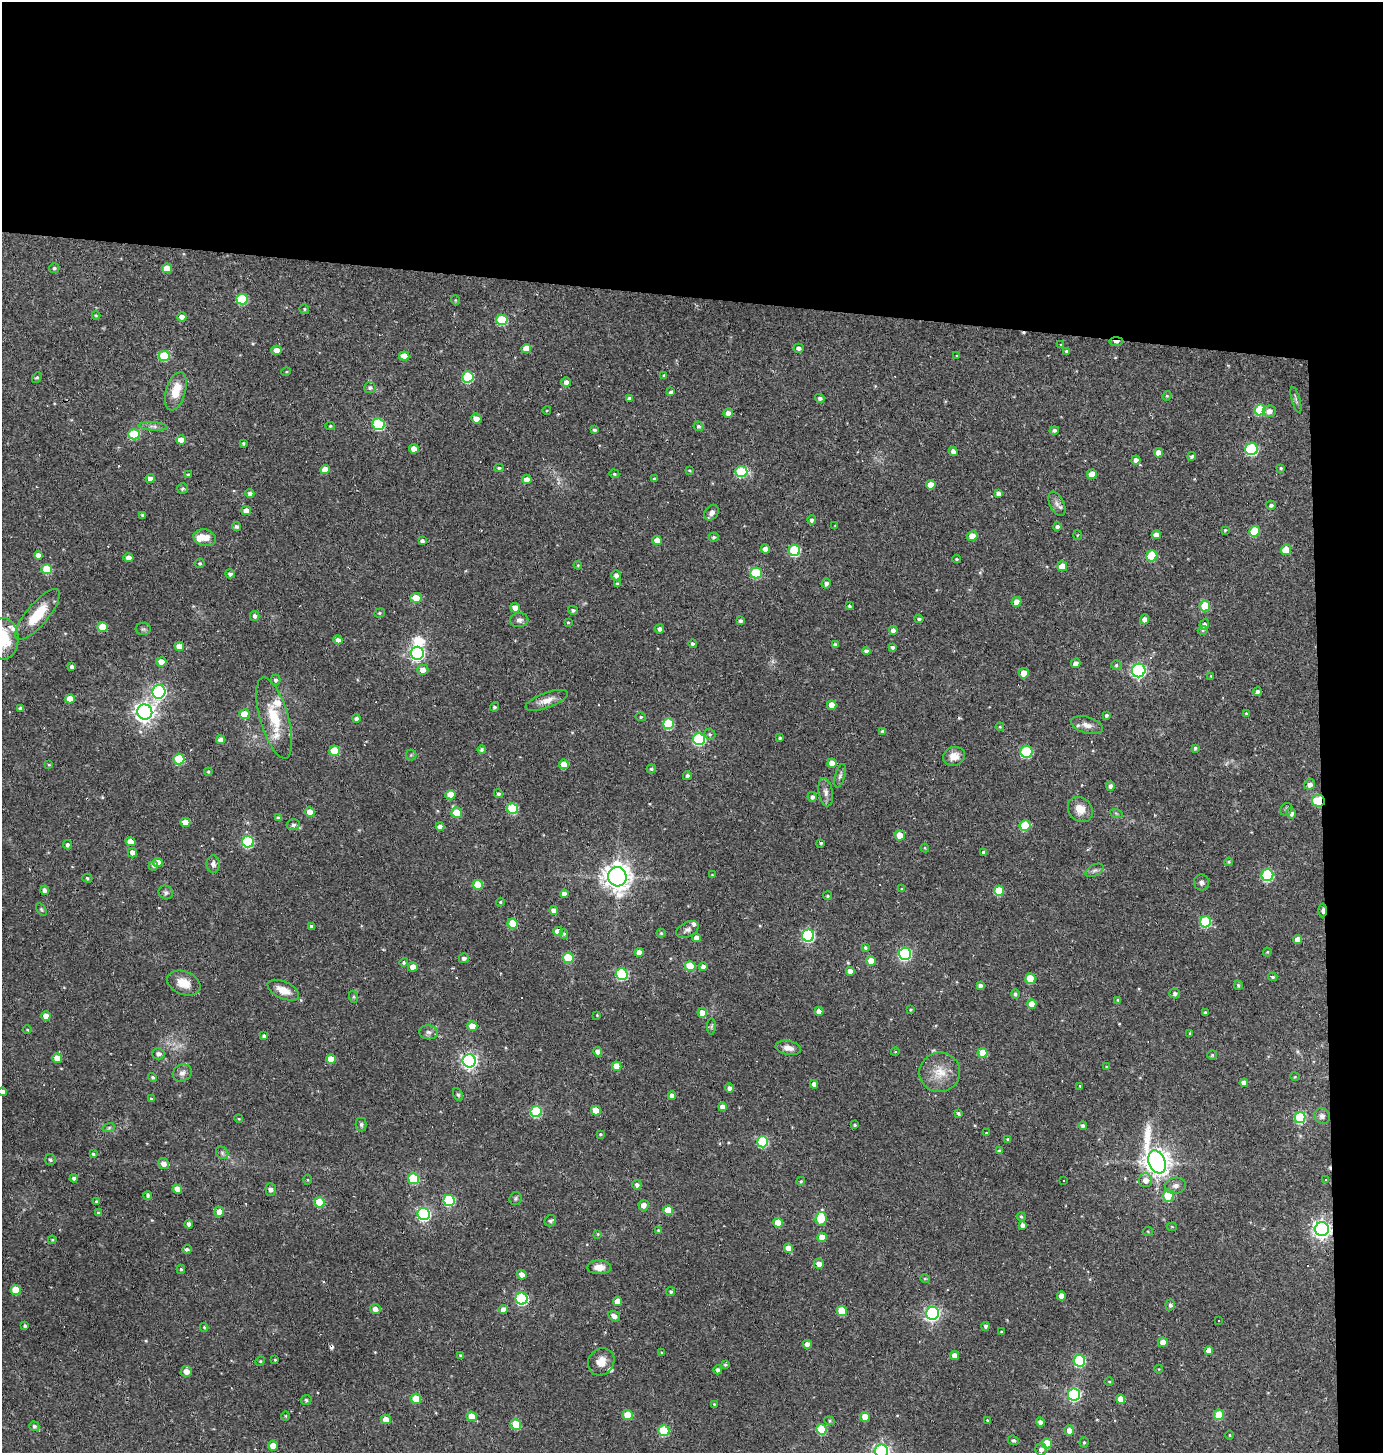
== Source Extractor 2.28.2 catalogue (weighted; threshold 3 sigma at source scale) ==
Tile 3 of 3 x 3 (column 3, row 1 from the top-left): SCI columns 2861-4241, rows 2902-4352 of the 4380 x 4352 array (HDU 1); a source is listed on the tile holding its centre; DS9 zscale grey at full resolution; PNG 1385 x 1455 px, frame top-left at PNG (2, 2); each listed source drawn as its Kron ellipse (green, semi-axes under 4 px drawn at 4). Shown black and unused: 24% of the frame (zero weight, under 2 of 3 exposures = <1% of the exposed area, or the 3 px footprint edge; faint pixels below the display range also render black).
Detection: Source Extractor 2.28.2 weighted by HDU 2 'WHT'; one run over the whole footprint, this tile lists its part. Background 0.0385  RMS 0.005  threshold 0.0223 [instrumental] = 3 sigma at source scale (4.5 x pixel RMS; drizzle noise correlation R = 1.50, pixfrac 1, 0.05/0.05 arcsec/px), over >= 5 px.
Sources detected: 435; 2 inside a brighter object's white glare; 18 cosmic-ray / hot-pixel residue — neither listed nor drawn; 7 inside a brighter listed object's ellipse — not listed separately; the other 408 listed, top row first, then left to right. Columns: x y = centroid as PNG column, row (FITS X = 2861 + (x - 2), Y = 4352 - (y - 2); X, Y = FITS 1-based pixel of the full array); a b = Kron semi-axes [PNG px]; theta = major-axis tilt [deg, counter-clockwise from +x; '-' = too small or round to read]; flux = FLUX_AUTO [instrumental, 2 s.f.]
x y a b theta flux
54 268 5 5 - 0.9
167 268 5 4 - 6.6
242 299 5 5 - 28
455 300 5 3 - 0.44
304 309 5 4 - 0.76
96 315 4 4 - 0.5
182 317 4 4 - 2.8
502 320 5 5 - 25
1116 341 7 3 1 3.3
1061 345 3 3 - 0.56
526 348 5 4 - 5.5
799 348 5 4 - 1.5
277 350 5 4 - 3.8
1066 351 4 4 - 0.66
164 356 5 5 - 21
404 356 5 4 - 6.7
957 356 4 3 - 0.54
286 372 5 3 - 0.45
664 376 3 3 - 0.84
37 377 6 4 45 0.84
468 377 5 5 - 34
566 382 4 4 - 2.5
370 388 5 5 - 1.1
176 391 20 10 74 9.5
671 392 4 3 - 0.94
1167 396 5 4 - 0.56
629 398 4 3 - 1.4
820 398 5 4 - 1.3
1296 400 13 4 -74 1.2
547 410 4 3 - 0.44
1260 410 5 5 - 22
1269 411 7 5 4 2.7
728 413 5 4 - 3.1
476 418 5 5 - 3.6
378 424 6 5 - 45
153 426 14 4 -4 1.7
330 426 4 4 - 0.59
698 426 5 4 - 0.88
595 430 4 3 - 0.85
1054 430 5 4 - 1.3
134 434 5 5 - 22
181 440 5 4 - 4.5
243 443 3 3 - 0.64
414 449 5 4 - 4.5
1251 449 6 6 - 49
953 451 5 4 - 1.9
1159 453 5 4 - 4.1
1192 456 4 3 - 1.1
1136 460 4 4 - 1.8
499 468 4 3 - 0.86
1281 468 4 3 - 0.52
325 470 5 4 - 5.5
689 470 4 3 - 0.5
741 472 6 5 - 28
614 474 5 4 - 0.67
1092 474 5 4 - 6.6
188 475 4 3 - 0.78
150 478 4 4 - 2.8
527 479 5 4 - 3.5
654 479 4 3 - 0.66
931 485 5 5 - 5
183 488 5 5 - 0.94
250 493 4 4 - 1.6
998 493 4 4 - 1.5
1057 504 13 7 -64 2.3
1271 505 5 4 - 1.1
246 511 5 4 - 3.5
712 513 8 6 56 2.3
142 515 3 3 - 0.97
812 520 4 4 - 1.4
835 525 3 2 - 0.27
236 526 4 4 - 1.1
1057 527 4 4 - 1.5
1225 530 4 3 - 0.51
1254 531 6 5 - 15
1077 535 5 3 - 0.41
1156 535 4 4 - 2.7
972 536 5 5 - 6.7
713 537 5 4 - 0.95
205 538 11 8 -14 4.6
657 540 5 4 - 4.8
422 541 4 4 - 1.4
766 549 4 4 - 3.4
794 550 6 5 - 38
1286 550 5 5 - 12
38 555 4 4 - 2.5
1152 556 5 5 - 23
128 558 5 4 - 2.5
956 559 4 3 - 0.69
200 563 5 4 - 0.83
578 565 4 4 - 0.54
1062 566 5 5 - 6.9
47 569 5 5 - 20
756 573 5 5 - 27
230 574 5 4 - 1.2
616 575 5 5 - 1.9
617 584 4 4 - 0.88
826 584 5 4 - 1.6
416 598 5 5 - 6.7
1016 602 5 4 - 3.3
849 606 4 4 - 0.88
1205 606 5 5 - 15
515 608 5 4 - 3.9
573 610 5 4 - 1.1
379 613 5 4 - 0.73
38 614 32 11 50 15
255 616 5 4 - 1.4
919 619 4 4 - 0.83
1145 619 5 4 - 2.2
519 620 9 7 6 1.8
741 621 3 3 - 1.1
568 622 3 3 - 0.49
1204 624 5 5 - 1.6
103 627 5 5 - 13
143 629 8 6 0 1.2
659 629 4 4 - 1.8
893 630 4 4 - 2
1203 630 5 3 - 0.49
3 639 21 15 -88 19
338 640 4 4 - 1.9
693 644 4 4 - 1.1
835 645 4 4 - 1.3
179 646 5 4 - 4.6
892 647 4 4 - 1.1
866 651 4 4 - 1.5
417 653 6 6 - 110
161 662 5 4 - 5.8
1076 663 5 4 - 2.1
1116 665 5 5 - 0.9
72 667 4 4 - 1.6
423 670 6 5 - 2.8
1139 670 7 6 - 110
1024 673 5 5 - 5.2
1211 676 4 3 - 0.41
276 680 5 4 - 1.1
159 692 7 6 - 110
1257 692 4 4 - 1.2
70 699 5 4 - 6.4
547 700 22 7 20 4.5
832 705 5 5 - 5.4
494 707 4 4 - 0.87
21 708 4 4 - 1.2
145 712 7 7 - 280
1246 713 4 3 - 0.52
244 714 5 5 - 9
1106 715 4 3 - 1
641 717 5 4 - 0.76
274 718 42 14 -74 18
356 718 4 4 - 1.3
668 724 5 5 - 26
1087 725 16 8 -15 3.6
1000 727 4 4 - 0.5
883 731 4 4 - 0.94
710 734 6 5 - 0.84
780 738 3 3 - 0.69
699 739 6 6 - 54
221 740 4 4 - 2.5
1195 748 3 3 - 0.75
482 750 4 4 - 1.2
334 751 5 5 - 14
1026 752 6 6 - 38
411 755 5 5 - 0.72
954 756 11 9 14 4.5
179 759 5 5 - 25
832 763 4 4 - 4.9
564 764 5 4 - 7
49 765 4 3 - 0.52
651 769 4 4 - 0.86
208 772 4 4 - 0.55
687 776 4 4 - 1.2
840 776 12 5 74 1.3
1310 784 5 5 - 2.3
1110 786 5 4 - 1.6
826 792 14 7 -79 2.5
498 794 5 4 - 1.2
450 795 5 5 - 6.7
812 797 5 4 - 1.4
1318 801 6 5 - 24
512 809 5 5 - 27
1080 809 14 11 -47 5.6
1286 809 7 5 48 0.89
310 812 5 4 - 4.2
457 813 5 5 - 10
1116 813 6 4 -19 0.65
1291 813 5 4 - 2.1
278 818 4 4 - 1.2
185 822 5 4 - 5.8
293 825 6 5 - 1.4
1025 825 5 5 - 18
440 827 4 4 - 2.3
900 835 5 5 - 7
131 842 5 4 - 6.1
248 842 6 6 - 47
821 843 4 3 - 0.73
67 845 4 4 - 1.2
925 848 4 3 - 0.5
984 852 4 4 - 1.1
132 853 5 4 - 3.4
158 862 5 4 - 5.1
1229 862 4 3 - 0.57
213 864 8 6 -89 2.1
153 866 5 4 - 0.92
1095 870 10 5 29 1.5
712 875 4 2 - 0.32
1267 875 6 5 - 46
617 877 9 9 - 500
87 878 5 4 - 0.62
1201 882 8 7 - 1.6
478 885 5 5 - 13
902 889 4 4 - 0.45
45 890 4 4 - 2
999 891 5 5 - 15
166 892 7 6 - 1.3
564 894 4 4 - 2.6
828 896 4 4 - 0.7
500 902 4 4 - 0.51
41 909 7 4 -59 0.68
554 910 4 4 - 2.6
1323 910 7 3 89 2.3
1205 922 5 5 - 34
513 923 5 5 - 16
311 926 3 3 - 1.1
687 930 12 7 27 2.1
558 932 5 4 - 5.9
661 933 4 4 - 0.59
564 934 5 4 - 0.69
808 936 6 6 - 63
696 938 4 4 - 3.4
1298 940 4 4 - 3.9
865 948 4 4 - 0.85
639 952 4 4 - 3.5
1267 952 4 4 - 0.48
905 954 6 6 - 71
464 958 5 5 - 1.8
568 958 5 5 - 18
871 961 5 4 - 7.6
404 962 4 4 - 0.88
690 966 5 5 - 16
413 967 5 4 - 4.6
703 967 4 4 - 2.7
850 971 4 4 - 2.9
622 974 6 5 - 44
1273 977 4 3 - 0.83
1030 979 5 5 - 14
184 983 17 11 -21 7.3
980 985 4 4 - 1.5
1238 985 4 4 - 0.76
283 990 17 8 -25 6.3
1175 993 5 5 - 1.3
1015 994 5 4 - 1.1
354 997 6 4 -71 0.68
1118 1000 4 3 - 0.66
1032 1004 5 4 - 5.8
910 1010 3 3 - 0.55
819 1011 4 4 - 3.1
1205 1012 3 3 - 0.73
702 1013 5 4 - 3.7
597 1015 3 3 - 0.39
46 1016 4 4 - 4.3
472 1026 5 5 - 6.3
711 1026 8 4 89 0.8
27 1030 4 3 - 0.43
429 1032 9 7 -6 1.9
1190 1034 3 3 - 0.76
264 1036 4 3 - 1.2
788 1048 13 7 -11 3.1
598 1052 5 4 - 2.5
895 1052 4 3 - 0.4
982 1053 5 5 - 8.9
158 1054 6 5 - 1.9
1212 1055 5 5 - 0.67
57 1058 5 4 - 5.1
331 1059 5 4 - 7.9
469 1061 6 6 - 160
616 1066 5 4 - 5.5
1106 1066 4 2 - 0.29
940 1072 20 19 - 9.6
182 1073 10 8 28 2.2
153 1077 5 4 - 0.82
1295 1077 5 3 - 0.41
1244 1083 4 4 - 2.5
814 1084 4 4 - 2.2
1080 1086 3 3 - 0.45
729 1088 5 4 - 1.7
2 1092 4 4 - 2.2
458 1095 7 4 -62 0.81
672 1096 4 4 - 2.7
151 1099 4 3 - 0.88
722 1107 4 4 - 2.8
596 1110 5 5 - 7
536 1111 5 5 - 37
958 1113 4 3 - 0.98
1322 1116 8 7 - 1.9
1300 1117 6 5 - 35
239 1119 4 3 - 0.45
361 1125 7 5 -90 0.98
855 1125 4 3 - 0.59
1083 1126 4 4 - 1.1
109 1127 6 4 20 0.77
986 1133 4 3 - 0.51
600 1134 4 3 - 0.51
1008 1139 3 3 - 0.64
763 1142 5 5 - 35
999 1151 4 4 - 1.1
222 1153 7 5 -47 1.1
93 1154 4 3 - 0.78
50 1160 5 5 - 0.94
1157 1162 12 8 -68 540
163 1164 5 5 - 3
74 1178 4 4 - 1.3
414 1179 5 5 - 24
1325 1179 3 3 - 2.2
308 1180 5 3 - 0.47
1063 1180 3 3 - 0.73
1145 1180 7 7 - 3.3
801 1181 4 4 - 0.67
637 1185 5 4 - 1.6
1175 1186 10 8 10 2.2
177 1189 5 4 - 4.8
271 1189 6 5 - 1.6
148 1195 4 4 - 0.89
1168 1195 6 5 - 17
515 1198 7 6 - 0.85
449 1200 6 5 - 41
96 1202 4 3 - 0.63
320 1202 5 5 - 17
644 1205 5 5 - 3.1
668 1210 5 4 - 9.1
219 1212 5 4 - 4.2
98 1213 4 3 - 0.72
424 1214 6 6 - 87
1021 1217 4 4 - 0.71
821 1219 7 5 83 15
550 1221 6 5 - 0.99
778 1223 5 5 - 9.7
189 1224 4 4 - 2.1
1023 1225 4 3 - 1.8
1172 1227 5 4 - 0.59
1322 1229 7 7 - 210
659 1231 4 4 - 0.69
1148 1231 5 4 - 0.57
598 1234 4 3 - 0.46
822 1237 5 4 - 5.8
52 1240 4 4 - 0.49
788 1248 5 4 - 3.5
187 1249 4 4 - 1.3
819 1264 5 5 - 3.6
599 1267 12 7 0 4
181 1269 4 4 - 0.83
522 1275 5 4 - 3.1
925 1279 4 4 - 0.55
16 1290 5 5 - 11
671 1292 5 4 - 0.92
1061 1296 4 4 - 3.7
521 1299 6 6 - 63
617 1301 4 4 - 5.3
1170 1305 5 4 - 1.2
375 1309 5 5 - 2.6
503 1309 4 4 - 3.2
842 1311 5 5 - 16
933 1313 6 6 - 120
614 1316 6 4 -34 2.4
1219 1321 2 2 - 0.36
25 1326 4 4 - 0.91
986 1326 4 4 - 1.1
204 1327 4 4 - 0.52
1001 1331 4 3 - 0.41
1163 1342 5 5 - 3.6
807 1344 4 4 - 3.7
1209 1350 4 4 - 3.9
661 1352 4 3 - 0.48
461 1356 4 4 - 1
955 1356 4 4 - 4.2
275 1360 3 2 - 0.55
260 1361 5 4 - 0.57
1079 1361 6 6 - 46
601 1362 14 12 55 5.3
725 1365 4 4 - 0.75
1159 1369 4 3 - 0.34
718 1370 4 4 - 1.5
186 1371 5 5 - 3.5
1109 1382 5 3 - 0.45
1074 1394 6 6 - 75
416 1399 5 5 - 12
1120 1399 5 4 - 5.4
306 1400 5 4 - 0.88
714 1404 4 3 - 0.42
628 1415 5 5 - 12
1219 1415 5 5 - 16
286 1416 5 3 - 0.4
472 1416 5 5 - 7.3
865 1417 5 5 - 4.5
386 1419 5 5 - 3.8
987 1420 3 3 - 0.48
829 1421 5 4 - 0.59
1040 1422 4 4 - 2.2
516 1424 5 5 - 17
34 1426 5 4 - 1.2
821 1429 5 5 - 20
1069 1430 5 4 - 3.6
664 1431 5 5 - 26
1230 1435 5 3 - 0.47
1013 1440 5 4 - 0.91
1084 1442 5 4 - 0.66
1047 1443 5 5 - 11
273 1446 5 4 - 4.8
1041 1449 6 5 - 2.2
882 1451 6 6 - 160
Overlapping masked pixels (flux is a lower limit): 4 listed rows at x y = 1116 341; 1318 801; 1323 910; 1322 1229
Isophote crosses this tile's border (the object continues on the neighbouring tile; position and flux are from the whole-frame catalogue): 3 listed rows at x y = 3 639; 2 1092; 882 1451